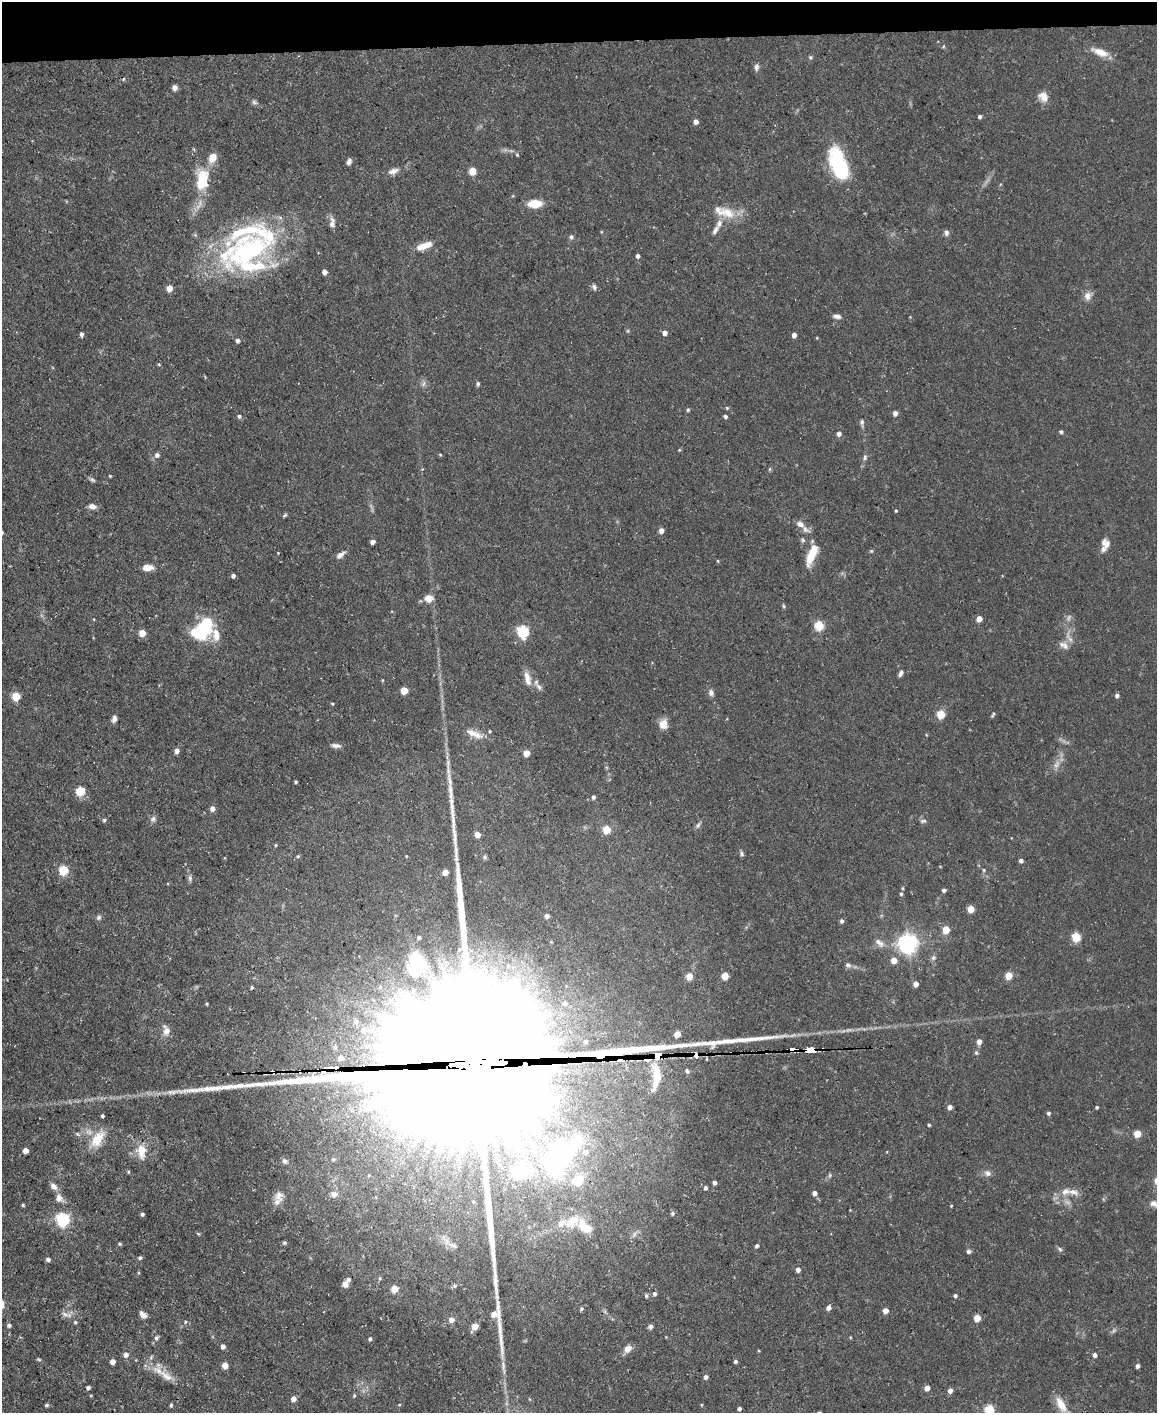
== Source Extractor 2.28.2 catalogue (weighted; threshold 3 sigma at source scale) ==
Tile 3 of 4 x 3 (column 3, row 1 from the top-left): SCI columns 2311-3465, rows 2947-4357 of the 4620 x 4591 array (HDU 1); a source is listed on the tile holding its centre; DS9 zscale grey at full resolution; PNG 1159 x 1415 px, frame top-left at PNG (2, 2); no overlay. Shown black and unused: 3% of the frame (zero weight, under 3 of 5 exposures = <1% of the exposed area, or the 3 px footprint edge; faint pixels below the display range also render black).
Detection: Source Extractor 2.28.2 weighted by HDU 2 'WHT'; one run over the whole footprint, this tile lists its part. Background 0.0587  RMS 0.004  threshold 0.0182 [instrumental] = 3 sigma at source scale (4.5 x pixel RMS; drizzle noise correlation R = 1.50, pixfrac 1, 0.05/0.05 arcsec/px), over >= 5 px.
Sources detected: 272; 6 too faint to see at this stretch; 3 inside a brighter object's white glare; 4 cosmic-ray / hot-pixel residue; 2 long thin detections or spike segments (spike, bleed or trail) — not listed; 13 inside a brighter listed object's ellipse — not listed separately; the other 244 listed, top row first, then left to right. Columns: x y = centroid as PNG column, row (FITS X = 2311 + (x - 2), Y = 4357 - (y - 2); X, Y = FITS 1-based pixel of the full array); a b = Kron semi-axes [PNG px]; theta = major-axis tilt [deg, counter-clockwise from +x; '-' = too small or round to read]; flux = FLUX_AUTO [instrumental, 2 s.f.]
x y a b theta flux
943 46 5 4 - 0.46
1100 52 21 8 -21 5.9
810 57 6 4 69 0.68
756 67 9 6 84 1.4
174 88 5 5 - 2
1043 97 12 10 -53 4.3
254 102 8 6 -61 0.99
980 117 4 4 - 1.1
696 121 5 4 - 2.2
517 155 5 4 - 0.51
213 157 9 6 63 6.6
349 162 6 4 71 2.1
839 166 36 17 -65 30
393 171 16 7 19 2.6
473 171 5 5 - 11
202 179 20 11 85 19
535 204 12 7 2 9.7
728 213 23 13 -40 7.8
332 223 15 7 -87 2.4
719 223 12 9 77 2.9
946 233 8 7 - 1.3
571 237 6 6 - 1
424 246 18 7 19 5.9
247 253 70 51 5 95
638 256 5 4 - 1.1
324 272 5 4 - 2.9
594 287 8 6 -68 1.3
169 288 5 4 - 6.4
1088 296 12 10 59 2.8
837 316 10 6 -8 1.7
910 317 3 3 - 0.28
628 331 6 4 -72 0.53
665 333 4 4 - 2.4
81 334 5 4 - 1.3
794 335 5 4 - 2
817 338 4 3 - 0.33
238 341 5 5 - 1.2
159 364 5 4 - 0.48
423 384 9 6 71 1.3
478 384 5 4 - 0.78
727 408 5 5 - 0.54
688 410 6 4 68 0.58
895 413 5 4 - 2.2
239 416 5 4 - 0.95
725 416 5 4 - 0.8
862 423 12 5 -85 1.2
1061 432 4 4 - 0.92
839 434 5 5 - 1.6
679 450 5 4 - 0.41
157 455 6 5 - 1.6
440 455 4 4 - 0.43
865 457 8 5 74 1.1
770 469 6 4 89 0.52
110 476 3 3 - 0.45
92 480 9 5 -36 0.91
92 506 9 6 -13 2.3
896 511 4 3 - 0.5
285 515 7 3 45 0.68
800 524 12 7 -35 2.6
661 530 5 4 - 2.9
803 540 7 5 -28 0.81
372 542 4 4 - 1.8
1105 545 15 9 73 3.9
871 551 5 5 - 0.5
278 553 3 3 - 0.29
812 554 24 8 69 10
340 555 11 6 39 2.1
718 561 4 3 - 0.49
147 567 11 7 0 4.1
233 576 4 4 - 1.5
429 598 5 5 - 8.8
784 606 5 4 - 0.56
979 619 5 4 - 4.8
819 625 6 5 - 19
200 630 23 17 22 23
523 631 6 5 - 53
142 633 5 5 - 7.7
1069 638 20 7 -61 2.8
1064 645 15 8 -29 2.5
901 673 7 4 63 1.3
527 678 21 8 -77 4
382 680 5 3 - 0.38
539 687 12 6 -52 1.7
404 690 5 5 - 9.5
711 693 9 7 -73 1.5
1117 695 5 4 - 1.3
16 696 5 5 - 19
332 704 4 4 - 0.51
941 714 5 5 - 15
993 715 7 3 65 0.61
114 719 8 5 69 1.6
663 724 10 9 - 4.8
477 735 18 10 -20 4.4
336 746 12 6 -4 1.8
177 751 5 5 - 1.9
526 753 5 5 - 7.5
296 782 3 3 - 0.7
80 791 5 5 - 22
593 797 5 4 - 0.87
212 808 5 5 - 2.5
153 819 8 7 - 1.4
104 820 5 5 - 0.67
923 821 9 5 7 0.92
698 825 11 5 55 1.2
606 829 5 5 - 13
477 834 5 4 - 4.8
276 845 5 3 - 0.42
742 854 7 5 -69 0.97
298 856 5 4 - 0.56
406 856 3 3 - 0.31
485 857 6 5 - 0.79
1021 860 5 5 - 1.1
940 866 4 2 - 0.27
63 870 5 5 - 23
984 870 5 5 - 0.56
445 872 5 4 - 3.9
190 878 9 6 -83 1.3
902 888 4 4 - 0.42
944 890 4 4 - 1.2
901 894 5 4 - 0.73
971 909 5 5 - 9.1
547 916 5 4 - 1.5
99 917 7 6 - 1.1
842 921 5 4 - 1.1
946 930 5 5 - 12
1076 937 5 5 - 21
879 943 16 8 -38 3.1
908 943 7 7 - 240
933 958 8 6 38 1.2
894 960 5 5 - 5.2
416 964 33 25 77 32
848 965 9 7 -15 1.3
689 976 5 4 - 8.3
725 976 5 5 - 9
1009 976 5 5 - 8.6
916 984 5 5 - 2.8
252 987 3 3 - 0.72
565 1003 9 8 - 2.5
207 1004 3 3 - 0.42
356 1021 9 8 - 2.3
166 1030 13 8 -79 3.1
364 1030 23 10 2 8
848 1030 11 5 17 1.3
677 1034 5 4 - 6.6
979 1042 5 4 - 3.1
792 1050 7 3 -2 14
809 1050 7 3 -1 590
976 1053 7 5 -89 0.8
696 1054 6 3 2 770
658 1056 7 4 12 1300
341 1058 6 5 - 3.3
475 1064 62 51 -4 57000
687 1071 6 4 -60 0.84
656 1076 51 16 -89 220
950 1107 5 4 - 2.3
1097 1107 4 3 - 0.68
1048 1113 5 4 - 0.94
102 1116 3 3 - 0.77
929 1125 3 3 - 0.62
77 1134 8 5 -27 0.9
1137 1134 5 5 - 9.7
97 1139 27 13 56 8.6
25 1150 4 4 - 3.8
141 1151 20 11 -87 6.9
586 1152 11 10 - 3.7
333 1159 5 5 - 0.75
285 1161 8 6 -39 1.1
987 1173 10 8 -22 1.9
830 1175 7 5 74 0.75
578 1180 19 16 44 12
714 1183 4 4 - 1.3
53 1186 10 7 -44 2.3
705 1188 5 4 - 0.99
1065 1191 13 10 24 3.6
814 1193 5 4 - 2
334 1194 11 9 11 2.6
279 1196 14 12 -77 3.3
59 1198 13 9 -49 3.1
1155 1204 15 7 -16 2.8
23 1205 3 3 - 0.61
951 1206 3 3 - 0.35
850 1210 2 2 - 0.26
672 1213 5 5 - 0.84
142 1214 4 3 - 0.95
63 1219 6 6 - 78
562 1223 16 10 31 4
585 1226 26 13 -44 10
198 1234 5 3 - 0.5
634 1234 14 5 55 1.6
284 1243 6 5 - 0.65
120 1244 4 4 - 0.57
452 1245 17 7 -21 2.8
757 1246 5 4 - 0.89
1060 1249 8 5 -42 0.92
969 1251 6 5 - 0.97
140 1258 5 4 - 0.83
48 1259 5 4 - 1.4
798 1270 5 4 - 1.9
380 1278 5 4 - 0.55
345 1284 7 6 - 2
454 1286 6 6 - 0.83
394 1289 5 5 - 6.8
654 1294 5 5 - 1.2
646 1296 6 5 - 0.69
955 1296 4 4 - 1.1
829 1308 5 5 - 1.9
581 1309 5 5 - 0.7
885 1311 5 4 - 3.7
66 1314 19 5 -16 2.3
143 1315 10 7 -50 1.9
977 1318 5 4 - 8.5
451 1320 6 6 - 2.8
75 1322 5 5 - 0.62
185 1322 6 4 -72 0.64
9 1325 4 4 - 1.2
475 1326 6 5 - 6.1
650 1327 6 6 - 1.2
1114 1330 10 4 50 0.91
666 1337 3 3 - 0.29
156 1338 7 5 67 1
370 1339 5 5 - 0.73
223 1346 4 4 - 1.9
628 1349 9 7 49 3.2
126 1355 5 5 - 2.5
1095 1355 5 5 - 1.4
39 1359 6 4 -20 0.56
735 1361 4 4 - 0.92
113 1362 5 4 - 3.2
225 1365 5 5 - 4.8
1137 1366 5 4 - 1.2
503 1367 24 5 -83 3.4
166 1376 31 13 -47 6.7
706 1377 5 5 - 1.4
88 1387 5 4 - 0.99
927 1388 5 4 - 3.9
950 1391 5 5 - 1.9
354 1396 6 5 - 0.57
293 1399 5 5 - 2.8
47 1405 4 4 - 0.85
171 1405 4 3 - 0.7
399 1405 5 3 - 0.38
1061 1405 24 11 -60 7.2
739 1409 4 4 - 1.1
989 1410 6 5 - 26
Overlapping masked pixels (flux is a lower limit): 5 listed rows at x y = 792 1050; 809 1050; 696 1054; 658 1056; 475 1064
Isophote crosses this tile's border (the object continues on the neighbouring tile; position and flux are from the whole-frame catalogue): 2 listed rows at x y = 1155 1204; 989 1410